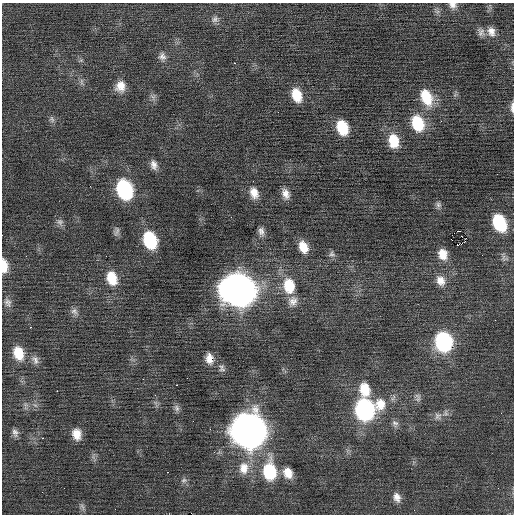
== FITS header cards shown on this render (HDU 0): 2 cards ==
NAXIS1  =                  512 / Axis length
NAXIS2  =                  512 / Axis length

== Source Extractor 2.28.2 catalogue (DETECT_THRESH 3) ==
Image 512 x 512 px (HDU 0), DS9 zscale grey, 1 PNG px = 1 image px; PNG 516 x 516 px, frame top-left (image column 1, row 512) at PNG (2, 3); no overlay
Background 0.146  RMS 0.82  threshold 2.45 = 3 sigma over >= 5 px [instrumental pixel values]
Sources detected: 79; all 79 listed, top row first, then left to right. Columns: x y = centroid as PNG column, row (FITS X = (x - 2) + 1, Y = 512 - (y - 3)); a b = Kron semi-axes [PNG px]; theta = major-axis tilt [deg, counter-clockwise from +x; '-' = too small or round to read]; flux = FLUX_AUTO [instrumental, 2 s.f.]
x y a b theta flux
453 5 11 9 -18 290
215 19 10 8 38 220
491 31 14 10 -69 470
481 32 12 10 -64 300
162 56 11 10 - 290
234 63 2 2 - 400
81 82 10 5 -90 150
120 86 14 12 77 660
297 95 14 10 -70 1200
153 97 9 6 -18 170
426 97 21 13 -65 1600
512 107 13 4 -90 230
52 119 10 6 -67 170
441 121 3 2 - 53
418 123 17 12 -72 2100
342 128 14 10 -72 1700
393 141 16 11 -79 1400
154 165 12 8 -75 340
90 186 2 2 - 41
124 189 16 12 -71 5900
254 193 14 10 -71 620
285 194 13 9 -71 440
438 205 8 7 - 180
231 217 2 2 - 28
60 222 10 9 - 240
499 223 16 11 -64 2700
117 231 14 6 78 180
261 231 12 7 -79 280
458 231 3 2 - 610
2 235 2 2 - 140
150 240 15 11 -71 3200
451 240 3 2 - 19
459 245 6 2 17 730
303 247 13 9 -68 890
332 254 10 9 - 200
443 254 13 10 -76 740
482 255 2 2 - 26
504 258 12 8 -42 220
4 266 15 7 -86 720
112 278 17 12 -72 1200
441 281 14 11 -63 540
289 286 18 13 -82 1700
238 290 19 17 -24 59000
293 301 15 12 57 490
8 302 12 9 -63 270
74 311 10 8 -58 250
30 327 3 2 - 180
443 342 15 13 -79 6400
18 353 16 11 -71 1200
209 358 14 9 -85 500
35 360 13 8 -65 270
222 369 10 6 -2 190
187 378 2 2 - 31
143 379 2 2 - 170
177 385 2 2 - 210
365 389 16 12 -79 1100
57 391 2 2 - 290
155 395 3 3 - 30
418 397 12 7 -84 220
380 404 18 15 75 1100
35 405 7 4 -19 110
176 408 10 7 -74 190
364 410 15 13 -81 9600
501 413 2 2 - 25
438 416 11 9 76 310
395 423 10 8 -47 230
248 430 17 16 - 82000
15 433 10 6 -69 210
77 434 12 9 -79 640
43 438 3 2 - 64
214 452 3 2 - 95
244 468 17 13 90 880
269 471 19 12 -88 3000
167 472 2 2 - 330
288 473 13 10 -63 680
184 480 9 7 23 170
64 488 2 2 - 23
397 497 12 8 -74 380
82 507 12 5 -63 160
At the frame edge (FLAGS 8, measured only in part): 4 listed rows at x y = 453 5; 512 107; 2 235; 4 266